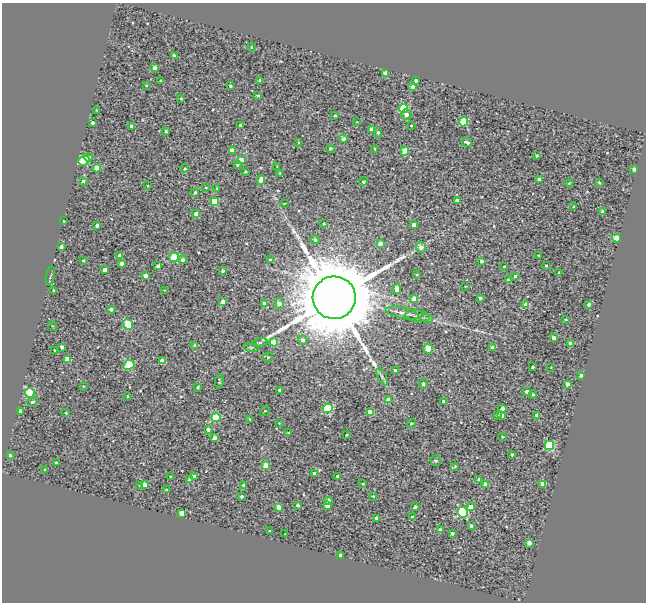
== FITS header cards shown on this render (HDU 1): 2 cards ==
NAXIS1  =                  644
NAXIS2  =                  600

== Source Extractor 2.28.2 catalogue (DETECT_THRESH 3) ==
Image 644 x 600 px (HDU 1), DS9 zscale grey, 1 PNG px = 1 image px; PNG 648 x 604 px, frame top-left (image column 1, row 600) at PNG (2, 3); each listed source drawn as its Kron ellipse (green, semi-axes under 4 px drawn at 4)
Background 1.4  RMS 2.7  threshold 8.19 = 3 sigma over >= 5 px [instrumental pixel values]
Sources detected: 197; all 197 listed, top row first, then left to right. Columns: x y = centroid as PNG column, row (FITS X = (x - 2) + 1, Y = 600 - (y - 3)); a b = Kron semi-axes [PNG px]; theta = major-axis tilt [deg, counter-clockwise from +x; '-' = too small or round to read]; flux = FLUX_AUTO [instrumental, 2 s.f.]
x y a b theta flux
251 47 4 3 - 1.2e+02
174 56 3 3 - 6.9e+02
155 68 4 4 - 1.9e+03
385 74 4 4 - 2.7e+03
260 80 3 3 - 5.7e+02
161 81 3 3 - 3.3e+02
416 81 3 3 - 5.3e+02
146 85 3 2 - 1.5e+02
230 86 3 3 - 3.6e+02
413 87 4 4 - 7.4e+02
258 95 3 2 - 2.1e+02
181 99 3 3 - 1.9e+02
404 109 4 4 - 9.4e+03
96 110 4 4 - 1.8e+02
406 115 5 5 - 8.4e+02
335 116 3 2 - 1.7e+02
93 122 4 3 - 5.9e+02
357 122 2 2 - 9.8e+01
464 122 4 4 - 9.3e+03
240 125 3 3 - 6.5e+02
131 126 3 3 - 1.2e+03
411 126 2 2 - 1.2e+02
372 130 4 4 - 1.4e+03
166 131 3 3 - 1.9e+02
378 133 4 3 - 3.2e+02
343 139 4 4 - 7.1e+02
298 142 4 2 - 1.5e+02
467 142 5 3 - 4.3e+02
330 148 4 4 - 3.8e+02
375 149 3 2 - 1.8e+02
232 151 4 4 - 2.3e+03
405 151 5 4 - 4.3e+03
537 156 3 3 - 2.7e+02
88 157 5 4 - 6.6e+02
241 160 4 4 - 2.4e+03
84 161 6 4 21 8.8e+03
237 165 4 3 - 3.5e+02
277 166 3 3 - 1.1e+02
97 168 4 4 - 3.7e+03
185 169 4 4 - 2.3e+02
634 169 4 3 - 6.4e+02
246 172 3 2 - 1.9e+02
280 173 3 3 - 3.3e+02
261 180 5 4 - 1.7e+03
539 180 3 3 - 1.2e+03
83 181 4 4 - 5.6e+02
363 182 5 4 - 3.2e+02
599 182 3 2 - 1.7e+02
569 183 4 3 - 1.6e+02
148 186 2 2 - 1.2e+02
206 188 4 3 - 2.1e+02
217 189 4 3 - 2.3e+02
195 193 3 3 - 5.3e+02
457 200 4 3 - 9.0e+02
215 202 4 4 - 5.9e+03
284 203 3 2 - 1.1e+02
573 207 2 2 - 1.4e+02
603 212 4 3 - 7.9e+02
196 213 4 3 - 8.8e+02
64 221 3 2 - 1.2e+02
324 224 4 3 - 1.9e+02
97 225 3 3 - 5.6e+02
414 225 4 3 - 1.5e+03
616 238 4 4 - 4.5e+03
315 240 4 4 - 5.6e+02
380 243 4 4 - 1.7e+03
61 247 4 3 - 7.4e+02
421 247 5 5 - 1.1e+03
120 256 4 4 - 1.3e+03
538 256 2 2 - 1.3e+02
174 257 4 4 - 9.5e+03
83 260 3 2 - 2.1e+02
183 260 4 4 - 5.8e+02
270 260 4 3 - 7.2e+02
481 261 3 3 - 4.3e+02
122 264 3 3 - 7.9e+02
158 266 4 3 - 6.9e+02
504 266 3 2 - 1.1e+02
546 266 3 2 - 2.2e+02
105 270 4 4 - 1.5e+03
223 271 3 3 - 5.5e+02
559 273 3 2 - 2.2e+02
417 275 3 2 - 1.5e+02
50 276 9 3 76 3.3e+02
145 276 4 4 - 1.8e+03
515 276 3 3 - 3.5e+02
508 280 3 3 - 2.6e+02
466 286 3 2 - 1.1e+02
397 289 5 4 - 2.2e+03
53 290 3 2 - 1.8e+02
164 290 3 2 - 1.6e+02
334 298 21 21 - 2.4e+06
414 298 4 4 - 2.3e+03
480 298 4 3 - 4.4e+02
223 302 4 4 - 2.4e+03
264 303 4 3 - 7.5e+02
279 303 5 5 - 1.2e+03
588 304 4 3 - 6.7e+02
526 305 4 4 - 2.0e+03
111 309 4 3 - 5.9e+02
402 313 16 5 -12 9.7e+02
417 316 12 6 -8 7.5e+02
427 319 6 4 -17 3.3e+02
566 319 3 3 - 2.3e+02
128 324 5 4 - 8.7e+03
53 326 5 3 - 1.3e+02
554 338 4 3 - 1.5e+03
303 340 5 4 - 7.9e+02
274 342 4 4 - 2.4e+03
260 343 8 4 10 3.7e+02
570 343 4 4 - 4.5e+02
195 345 4 4 - 4.1e+02
62 347 4 4 - 8.5e+02
251 347 8 4 -8 3.2e+02
492 348 4 3 - 7.8e+02
428 349 5 4 - 3.3e+03
55 351 3 2 - 2.2e+02
268 357 5 4 - 2.3e+02
68 360 4 4 - 4.6e+03
163 361 4 4 - 3.4e+03
129 365 6 4 28 8.2e+03
533 367 3 3 - 3.2e+02
551 367 2 2 - 1.3e+02
395 371 3 3 - 5.1e+02
581 375 3 3 - 5.2e+02
382 377 9 4 -64 4.3e+02
219 381 7 3 84 2.3e+02
423 384 5 4 - 4.1e+02
567 384 4 3 - 1.2e+03
83 386 3 2 - 1.5e+02
198 387 3 3 - 3.3e+02
280 390 3 3 - 4.7e+02
527 391 4 3 - 7.5e+02
30 393 5 5 - 1.2e+04
533 394 4 3 - 2.6e+02
127 396 4 2 - 1.3e+02
388 400 3 3 - 1.1e+03
443 401 3 3 - 2.7e+02
33 402 5 4 - 5.5e+02
328 408 5 4 - 1.4e+04
502 409 4 4 - 1.1e+03
20 411 4 3 - 8.0e+02
265 411 5 4 - 1.9e+02
370 412 4 4 - 2.6e+03
66 413 3 2 - 1.7e+02
497 415 3 3 - 2.7e+02
501 415 4 3 - 8.3e+02
537 415 4 3 - 1.4e+03
216 418 4 4 - 7.6e+03
250 419 3 2 - 1.5e+02
279 423 2 2 - 1.0e+02
411 423 5 3 - 2.4e+02
208 429 4 4 - 8.2e+02
288 432 3 2 - 1.5e+02
347 435 3 2 - 2.1e+02
503 437 3 2 - 1.5e+02
214 438 4 3 - 1.1e+03
549 445 5 4 - 1.6e+04
10 455 3 3 - 3.3e+02
512 455 3 3 - 3.1e+02
436 461 5 5 - 3.7e+02
56 463 3 3 - 3.4e+02
265 466 4 4 - 2.7e+03
455 466 3 3 - 1.3e+02
45 470 2 2 - 1.7e+02
314 473 3 3 - 6.1e+02
194 476 4 3 - 5.9e+02
338 476 4 4 - 1.5e+03
170 477 3 2 - 1.7e+02
479 479 4 3 - 5.6e+02
190 480 4 3 - 6.5e+02
363 484 4 3 - 2.1e+02
486 484 4 4 - 1.7e+03
543 484 4 4 - 2.6e+03
144 485 4 4 - 3.0e+03
243 485 3 3 - 2.2e+02
140 486 4 3 - 5.0e+02
166 489 3 2 - 1.7e+02
241 496 3 3 - 4.5e+02
373 496 4 3 - 1.8e+02
329 500 4 4 - 6.8e+02
298 505 3 3 - 4.1e+02
327 505 4 4 - 1.6e+03
471 506 4 3 - 1.6e+03
279 507 4 4 - 2.3e+03
415 507 3 3 - 1.0e+03
463 512 5 5 - 1.7e+04
181 513 4 3 - 2.7e+03
412 517 4 3 - 2.3e+02
376 518 4 3 - 1.2e+03
471 526 4 3 - 4.9e+02
441 530 4 4 - 1.1e+03
269 531 3 3 - 2.0e+02
452 533 3 3 - 4.4e+02
285 534 2 2 - 1.1e+02
529 543 4 4 - 1.4e+03
340 555 3 3 - 2.8e+02